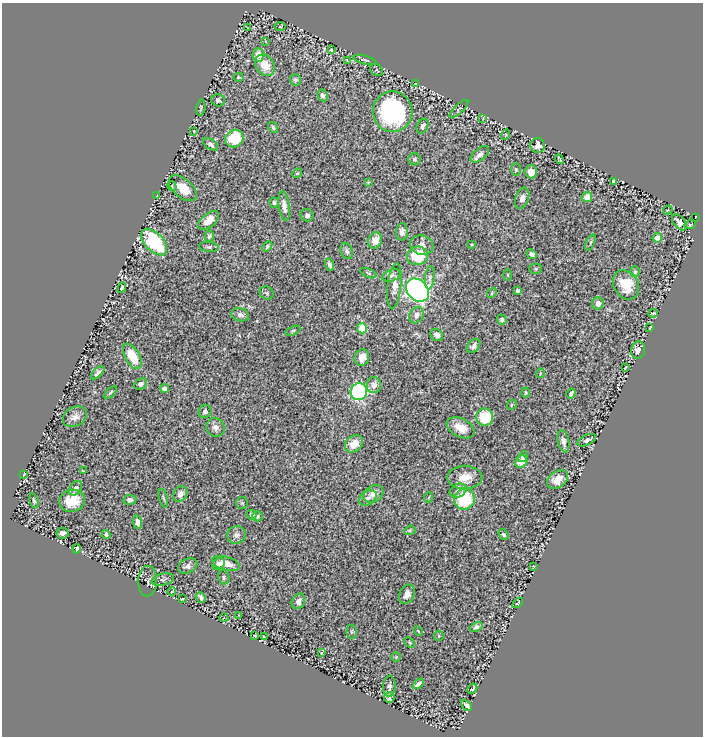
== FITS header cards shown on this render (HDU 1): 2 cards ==
NAXIS1  =                  701
NAXIS2  =                  734

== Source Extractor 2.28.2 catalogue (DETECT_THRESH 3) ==
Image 701 x 734 px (HDU 1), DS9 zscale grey, 1 PNG px = 1 image px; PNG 705 x 738 px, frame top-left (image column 1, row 734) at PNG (2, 3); each listed source drawn as its Kron ellipse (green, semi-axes under 4 px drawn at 4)
Background 0.516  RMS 0.022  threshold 0.0672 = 3 sigma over >= 5 px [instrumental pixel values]
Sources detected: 161; all 161 listed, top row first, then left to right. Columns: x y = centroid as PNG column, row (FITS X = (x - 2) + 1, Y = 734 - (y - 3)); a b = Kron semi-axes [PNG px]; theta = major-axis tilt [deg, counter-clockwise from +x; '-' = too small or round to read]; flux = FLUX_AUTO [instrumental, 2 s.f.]
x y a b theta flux
280 27 6 4 -1 1.2
248 28 3 2 - 1.1
265 41 3 2 - 0.9
331 50 3 3 - 1.5
258 55 7 5 -89 14
347 60 3 2 - 0.99
365 60 12 4 -16 2.9
265 65 11 9 -57 25
376 70 7 5 -36 1.8
238 77 5 4 - 1.5
295 80 6 5 - 3.5
416 84 4 3 - 1.2
323 95 6 5 - 4.4
218 100 7 6 - 3.4
201 107 8 4 81 2.1
459 109 12 4 44 2.9
393 112 20 19 - 210
483 118 3 2 - 1.2
422 126 8 5 64 4.5
273 128 6 4 -56 2.9
194 131 4 4 - 0.87
505 135 5 3 - 1.1
234 139 9 8 - 60
211 144 8 5 -35 4.3
538 145 7 7 - 8.8
480 154 11 5 40 7.8
414 159 6 6 - 3.4
559 159 5 3 - 1.8
516 169 6 5 - 2.5
531 172 6 6 - 19
297 173 5 4 - 1.9
368 182 3 2 - 1.2
613 182 4 3 - 2.2
172 186 5 3 - 1.4
183 188 17 9 -40 25
157 195 3 2 - 0.97
587 197 5 4 - 14
522 198 11 6 71 7.3
274 203 5 4 - 2.9
284 206 15 5 -81 9
668 210 5 3 - 1.3
307 215 6 6 - 5.1
696 217 2 2 - 1.4
209 220 12 6 40 19
679 222 9 5 -50 8.4
690 225 6 3 20 1.5
402 232 8 6 86 6.5
209 236 6 4 77 2.9
657 238 5 4 - 15
375 240 8 6 71 18
154 242 16 9 -45 130
590 242 8 3 68 1.9
471 244 3 2 - 1.8
422 245 12 9 -12 12
267 246 6 3 48 2.4
209 247 10 5 -5 3.9
347 251 8 5 -68 4.9
532 254 5 4 - 4.6
417 256 11 9 8 65
330 265 6 4 -69 4.2
536 269 6 5 - 2.4
635 272 5 5 - 3.1
368 273 9 4 -23 2.3
508 275 6 4 -88 1.8
391 276 9 6 23 6
430 278 11 5 83 4.9
626 285 15 12 -60 36
394 286 23 7 84 16
122 288 5 3 - 2.5
417 290 13 10 -45 550
518 291 4 4 - 5
267 293 7 6 - 3.1
492 293 5 4 - 2
598 303 6 6 - 11
653 313 5 2 - 1.8
240 315 9 6 -17 6.1
416 315 8 6 62 9.1
502 320 5 4 - 3.7
650 327 4 2 - 1.2
362 328 5 5 - 71
293 331 8 3 24 2
437 335 7 5 -45 6
473 346 8 5 48 5.6
638 350 8 7 - 11
132 356 14 7 -60 41
362 357 8 7 - 16
625 367 4 2 - 1.2
98 373 8 3 44 4.5
540 373 4 3 - 1.3
141 384 7 5 26 4.7
374 385 8 7 - 11
164 388 4 4 - 5.9
110 392 7 3 45 2.2
359 392 8 8 - 270
526 393 5 3 - 1.6
571 393 5 3 - 4
512 405 5 3 - 1.7
205 411 7 6 - 4.7
75 417 13 9 29 11
485 417 9 8 - 50
215 427 10 9 - 8.2
461 428 15 9 -27 23
587 440 10 5 25 5.8
563 441 11 5 -78 8.3
354 444 10 8 39 21
523 457 5 4 - 2.9
521 462 6 5 - 18
83 471 3 2 - 1.3
24 474 4 2 - 1.2
465 477 17 11 -1 24
558 479 11 8 37 17
76 488 8 5 56 5
458 490 9 6 25 5.6
180 494 8 6 56 8.4
373 494 10 8 32 16
429 497 5 3 - 1.4
163 498 9 3 -75 2.3
368 498 10 6 34 6.5
464 499 10 10 - 88
130 500 6 4 10 6.6
34 501 8 4 -76 2.9
72 501 13 11 14 30
242 503 6 6 - 2.5
251 515 5 4 - 4.4
257 516 5 5 - 2.5
137 522 7 4 -82 6.6
410 530 6 4 23 2.3
63 533 6 5 - 7.9
106 534 4 3 - 3.8
236 535 9 8 - 6.6
504 535 6 4 -54 3.4
77 549 5 4 - 4.6
226 563 14 6 -15 20
219 564 7 5 41 8.6
188 566 10 7 28 6.5
533 567 3 2 - 1
224 577 7 5 -74 3.5
163 579 11 6 14 4.4
147 581 15 9 89 3.9
172 592 4 2 - 1.2
407 594 10 7 62 9.2
201 597 6 4 -49 5.7
182 599 3 2 - 1
298 601 8 6 62 7.3
518 603 6 3 44 1.2
239 615 3 2 - 0.93
224 618 5 3 - 1.2
476 627 7 4 25 4.2
418 631 6 3 -46 1.4
352 632 7 5 88 2.4
255 636 3 2 - 1.1
439 636 5 5 - 1.7
264 637 4 2 - 1.5
410 642 6 3 -46 1.8
321 653 4 3 - 1.5
396 657 4 4 - 1.9
418 684 6 3 42 5.6
389 686 10 6 86 4.8
472 689 6 3 43 2.7
389 697 5 5 - 4
466 705 6 3 -43 4.1